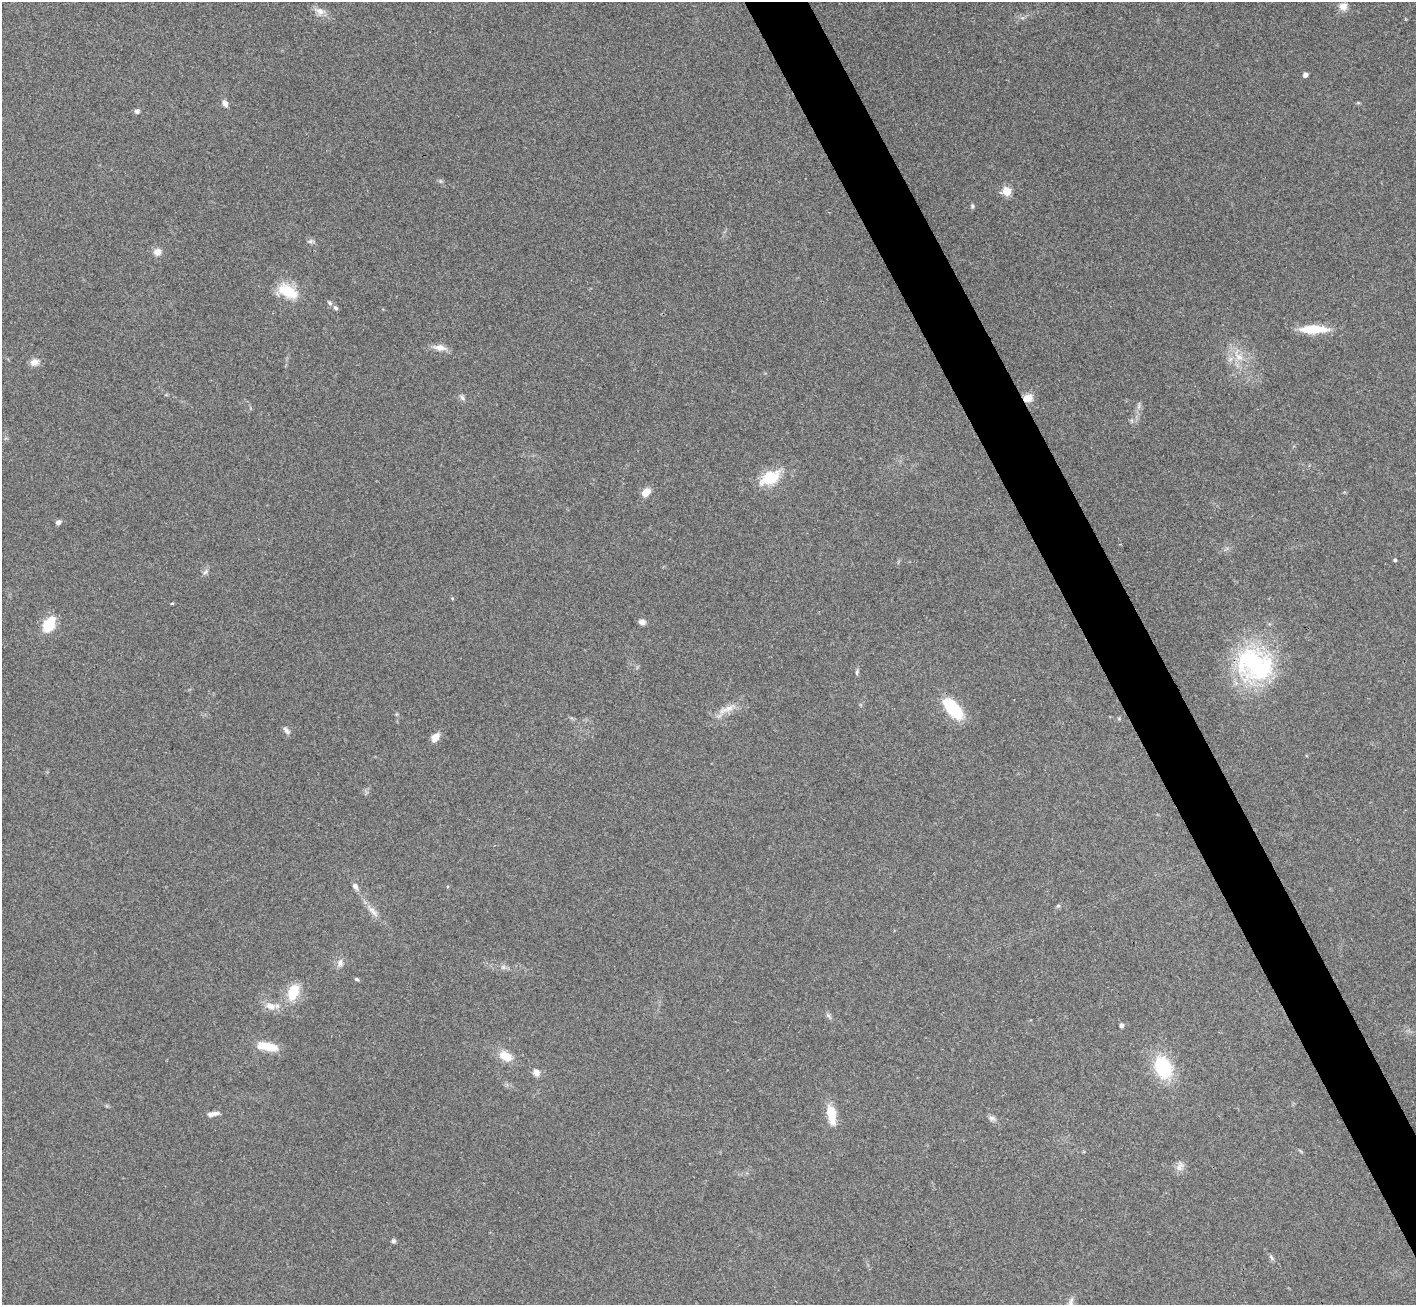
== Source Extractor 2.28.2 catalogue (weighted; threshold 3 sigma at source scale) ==
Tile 6 of 4 x 4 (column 2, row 2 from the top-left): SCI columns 1416-2829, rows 2757-4059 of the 5658 x 5648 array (HDU 1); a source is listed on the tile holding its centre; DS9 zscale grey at full resolution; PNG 1418 x 1307 px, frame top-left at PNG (2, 2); no overlay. Shown black and unused: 4% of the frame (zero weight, under 3 of 4 exposures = <1% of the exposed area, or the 3 px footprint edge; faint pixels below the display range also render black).
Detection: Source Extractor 2.28.2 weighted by HDU 2 'WHT'; one run over the whole footprint, this tile lists its part. Background 0.212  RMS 0.0081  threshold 0.0363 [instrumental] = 3 sigma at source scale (4.5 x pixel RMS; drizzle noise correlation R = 1.50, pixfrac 1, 0.05/0.05 arcsec/px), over >= 5 px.
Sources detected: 56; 1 too faint to see at this stretch — not listed; the other 55 listed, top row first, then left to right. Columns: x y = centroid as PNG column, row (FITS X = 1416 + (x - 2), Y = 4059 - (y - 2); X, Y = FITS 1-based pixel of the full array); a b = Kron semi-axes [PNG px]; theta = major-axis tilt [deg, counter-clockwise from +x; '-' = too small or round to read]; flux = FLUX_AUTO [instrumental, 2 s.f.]
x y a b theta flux
1343 6 12 11 - 5.6
320 11 16 10 -25 6
1305 75 4 4 - 4
225 103 8 6 -60 4.4
1358 103 6 4 -1 0.9
137 111 6 6 - 2.1
440 181 6 5 - 1.4
1007 191 5 5 - 32
972 206 6 5 - 1.3
310 241 9 5 6 1.9
157 252 8 8 - 5.9
288 291 24 13 -27 26
330 303 8 5 -49 1.7
336 308 7 5 -47 1.8
1314 329 31 9 0 23
440 347 17 8 -8 6.7
1239 356 21 10 -57 14
34 362 11 9 18 5.4
462 397 9 5 -53 2.1
1028 398 11 9 11 8.4
770 478 23 13 26 28
646 492 9 7 46 9.3
58 522 6 5 - 2.9
1395 560 4 3 - 1.5
205 572 9 6 40 2.3
452 598 5 4 - 0.85
172 603 4 3 - 0.94
642 622 8 6 -10 3.9
49 624 18 11 59 22
1254 664 47 39 -25 110
857 672 8 5 76 1.7
727 709 29 7 26 9.7
953 709 19 9 -47 55
286 730 12 6 -51 2.8
435 737 12 8 48 5.9
355 886 11 6 -56 3.2
1058 906 5 5 - 1.3
373 911 21 7 -50 6.9
340 963 11 8 73 4.3
503 967 7 6 - 2.2
357 979 6 4 -27 1.3
293 992 21 13 68 20
270 1006 16 9 -17 7.9
828 1016 12 4 -52 2
1121 1025 4 4 - 2.8
267 1046 26 9 -12 17
505 1056 16 10 -26 13
1163 1067 22 15 -68 50
536 1073 8 6 -70 5.7
213 1114 15 5 10 4.4
831 1114 18 8 -79 22
992 1118 10 6 -4 2.8
1180 1166 16 8 70 4.7
393 1241 5 5 - 1.8
1271 1257 10 4 -50 1.8
Overlapping masked pixels (flux is a lower limit): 1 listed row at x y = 1028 398